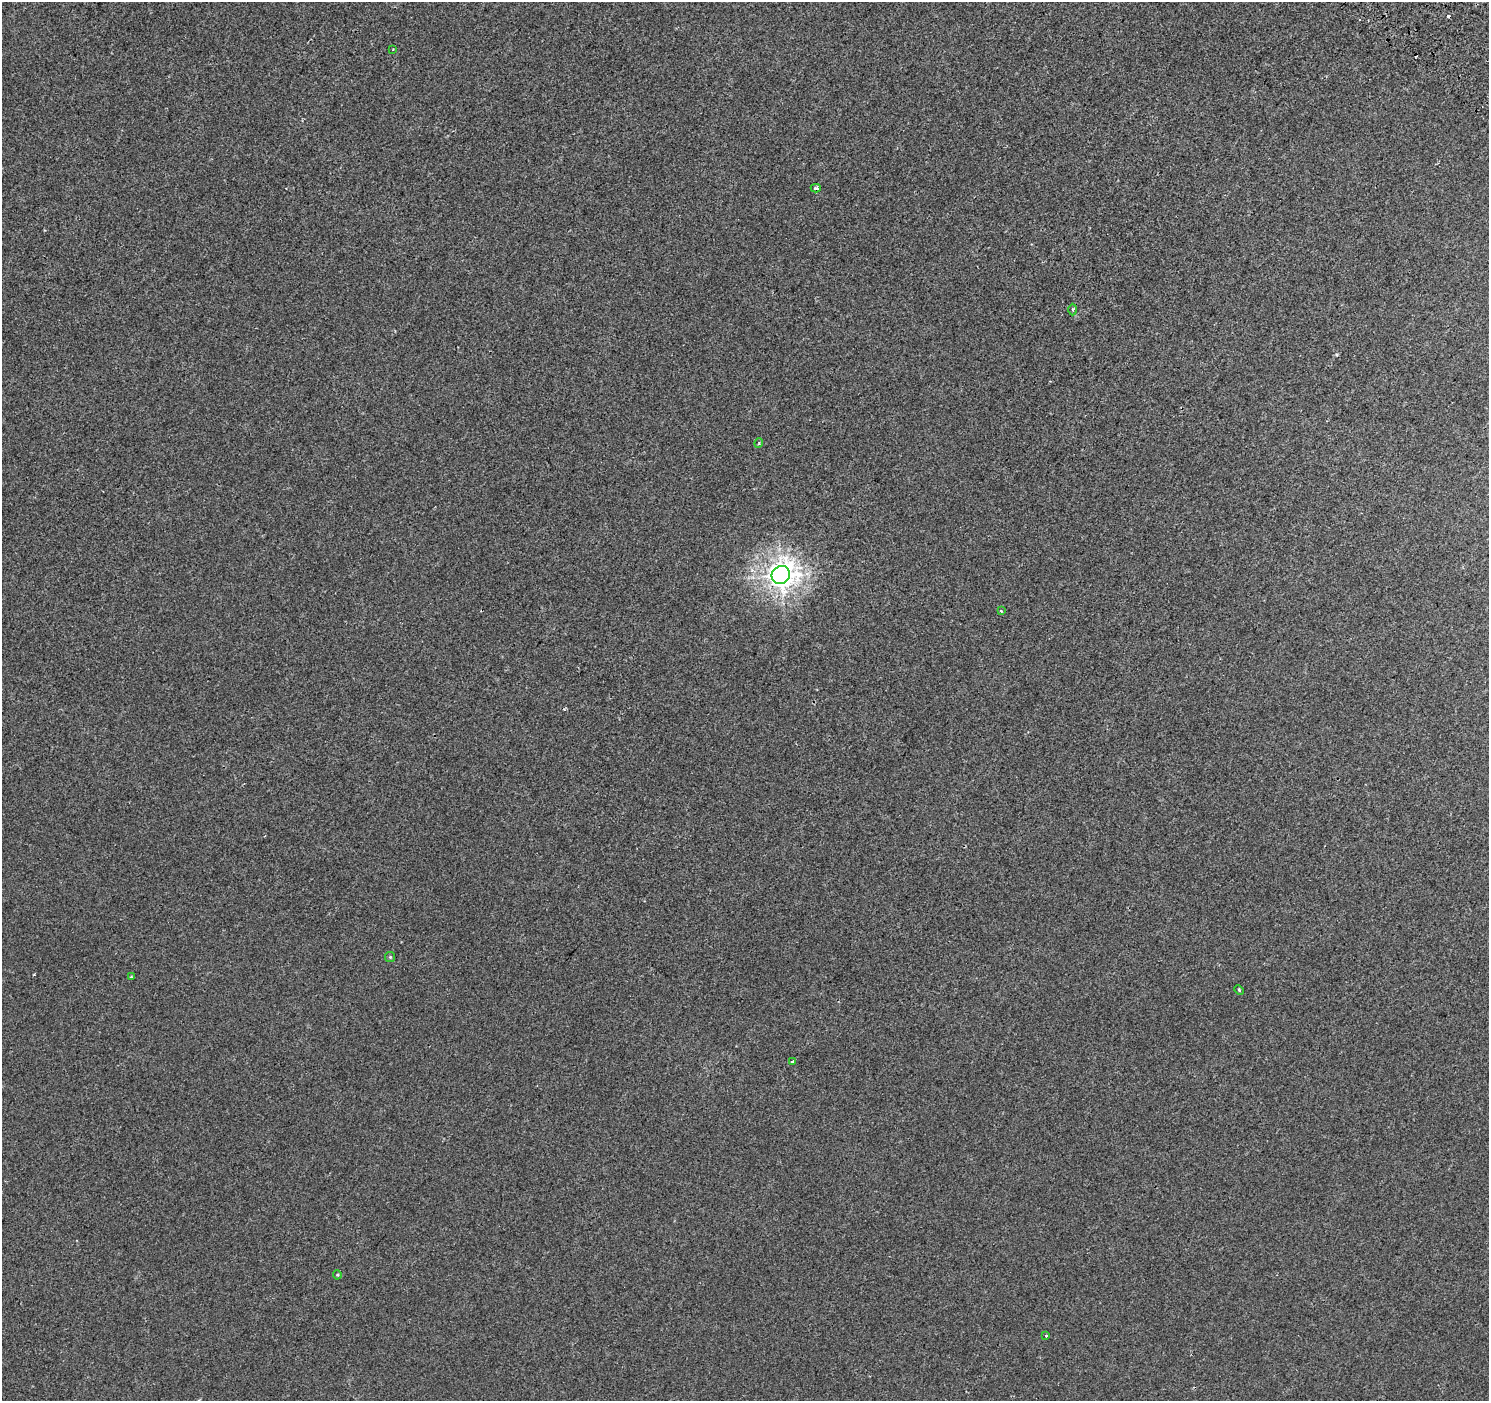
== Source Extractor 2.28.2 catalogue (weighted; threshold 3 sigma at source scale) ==
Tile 10 of 4 x 4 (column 2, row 3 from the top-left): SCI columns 1562-3048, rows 1702-3100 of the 6086 x 6114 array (HDU 1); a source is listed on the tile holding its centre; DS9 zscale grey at full resolution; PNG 1491 x 1403 px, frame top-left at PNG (2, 2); each listed source drawn as its Kron ellipse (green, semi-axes under 4 px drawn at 4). Shown black and unused: <1% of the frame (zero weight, under 2 of 3 exposures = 3% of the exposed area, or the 3 px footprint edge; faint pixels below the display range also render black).
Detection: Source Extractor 2.28.2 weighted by HDU 2 'WHT'; one run over the whole footprint, this tile lists its part. Background 0.00109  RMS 0.0056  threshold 0.0252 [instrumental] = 3 sigma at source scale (4.5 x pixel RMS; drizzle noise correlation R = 1.50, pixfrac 1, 0.0396/0.0396 arcsec/px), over >= 5 px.
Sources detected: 15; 3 cosmic-ray / hot-pixel residue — neither listed nor drawn; the other 12 listed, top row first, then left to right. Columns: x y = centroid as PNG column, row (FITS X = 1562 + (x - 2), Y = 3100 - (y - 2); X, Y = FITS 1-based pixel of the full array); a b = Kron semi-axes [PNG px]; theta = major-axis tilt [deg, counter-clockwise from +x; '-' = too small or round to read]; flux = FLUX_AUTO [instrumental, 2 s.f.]
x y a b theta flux
393 49 3 2 - 0.41
816 188 5 3 - 1.2
1073 310 6 3 90 0.68
759 443 5 3 - 0.54
781 575 9 8 - 550
1001 611 3 3 - 0.49
390 957 5 5 - 0.63
131 977 4 3 - 0.44
1239 990 5 3 - 0.54
792 1062 4 3 - 1.8
337 1275 4 4 - 0.54
1046 1336 3 2 - 1.8